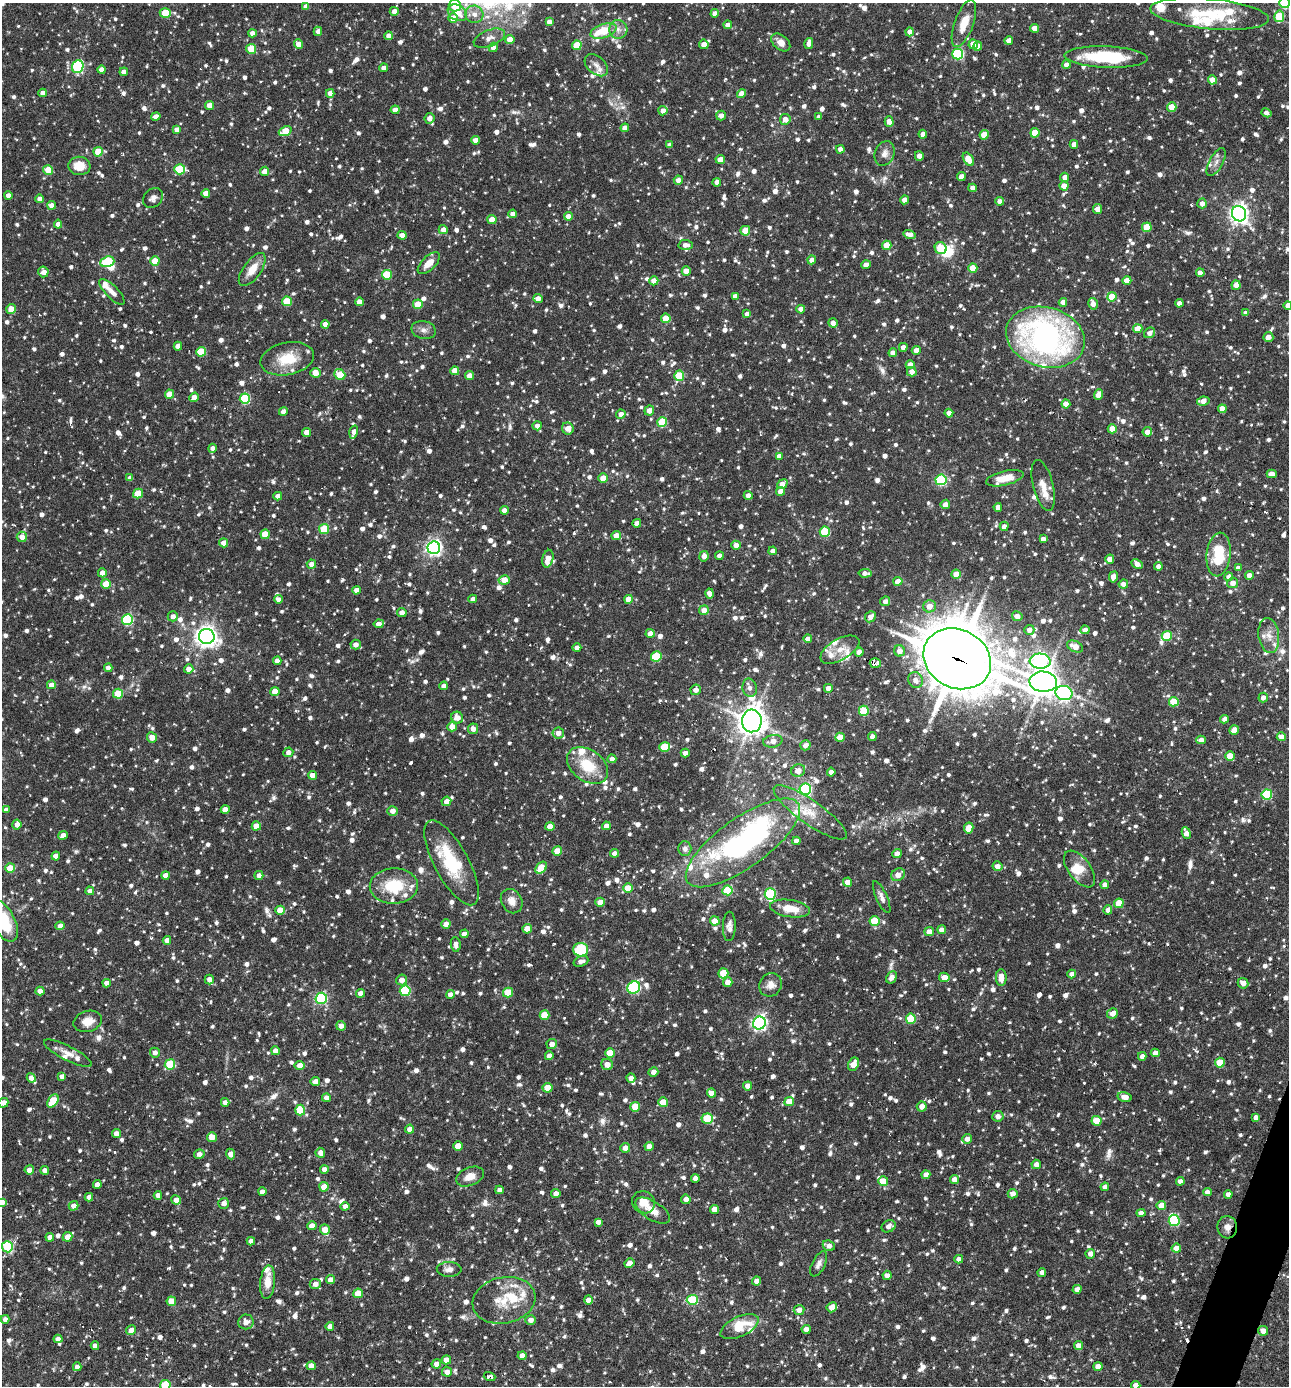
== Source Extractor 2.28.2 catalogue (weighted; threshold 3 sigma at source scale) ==
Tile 6 of 4 x 4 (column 2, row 2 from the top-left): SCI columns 1555-2841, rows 2769-4152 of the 5550 x 5536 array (HDU 1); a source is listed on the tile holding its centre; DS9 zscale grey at full resolution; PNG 1291 x 1388 px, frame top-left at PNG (2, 3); each listed source drawn as its Kron ellipse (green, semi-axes under 4 px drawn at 4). Shown black and unused: <1% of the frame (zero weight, under 3 of 6 exposures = <1% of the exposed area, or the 3 px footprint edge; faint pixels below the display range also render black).
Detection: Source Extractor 2.28.2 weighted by HDU 2 'WHT'; one run over the whole footprint, this tile lists its part. Background 0.0836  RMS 0.0045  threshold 0.0185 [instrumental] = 3 sigma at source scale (4.09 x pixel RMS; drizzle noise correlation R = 1.36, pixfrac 0.8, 0.05/0.05 arcsec/px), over >= 5 px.
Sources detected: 1845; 4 inside a brighter object's white glare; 7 cosmic-ray / hot-pixel residue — neither listed nor drawn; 57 inside a brighter listed object's ellipse — not listed separately; of the other 1777, all 500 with FLUX_AUTO >= 2.19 (the completeness limit of this list) listed and drawn (1277 fainter detections not listed), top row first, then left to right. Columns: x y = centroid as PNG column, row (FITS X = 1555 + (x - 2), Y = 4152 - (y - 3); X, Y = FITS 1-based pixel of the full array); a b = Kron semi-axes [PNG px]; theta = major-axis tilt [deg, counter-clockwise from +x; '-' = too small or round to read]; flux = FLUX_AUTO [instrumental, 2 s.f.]
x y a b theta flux
1285 3 5 5 - 25
306 6 4 4 - 2.7
455 6 6 6 - 13
394 11 4 4 - 2.5
165 13 5 4 - 13
457 13 10 7 -31 5.7
715 13 4 4 - 2.4
474 14 9 8 - 3
1210 14 59 15 -5 23
1279 16 6 5 - 15
453 18 5 5 - 6.3
549 22 4 4 - 2.5
964 23 25 9 70 8.5
728 25 4 4 - 2.7
1035 28 4 4 - 4.5
618 29 9 9 - 2.7
318 31 4 4 - 2.4
603 31 13 7 19 13
910 32 4 4 - 2.6
252 33 4 4 - 2.7
389 36 4 4 - 3.1
489 38 16 8 21 2.8
510 39 4 4 - 5
1009 41 4 4 - 3.1
781 42 11 7 -40 3.3
809 43 5 4 - 2.8
299 44 5 4 - 4.2
704 44 5 5 - 3.3
973 44 5 4 - 6.4
577 45 5 5 - 12
978 46 4 4 - 2.8
493 47 5 4 - 2.9
251 49 5 5 - 11
958 54 5 5 - 39
1106 57 42 11 -2 30
596 65 13 9 -41 3.2
1066 65 4 4 - 2.7
78 67 6 5 - 47
384 68 4 4 - 2.4
102 70 4 4 - 3.1
124 72 4 4 - 3.1
1212 80 4 4 - 4.3
43 93 4 4 - 2.9
330 93 4 4 - 3.7
742 94 4 4 - 4.5
210 105 4 4 - 5.1
1172 107 4 4 - 7.1
395 110 4 4 - 3.4
663 111 4 4 - 2.9
1266 113 5 4 - 2.2
721 116 5 5 - 2.6
156 117 5 4 - 2.4
819 117 4 4 - 2.3
429 118 5 5 - 2.9
785 119 5 5 - 3
889 122 5 4 - 3.7
625 128 4 4 - 3.4
177 129 4 4 - 2.6
285 131 7 4 24 9.3
1035 133 5 4 - 10
923 134 4 4 - 3.2
984 135 5 4 - 8.7
475 140 4 4 - 3.2
1074 144 4 4 - 2.9
670 145 4 4 - 2.4
840 149 4 4 - 2.3
98 152 5 4 - 8.5
885 154 12 9 69 2.8
919 156 5 4 - 2.8
720 159 4 4 - 4.2
968 159 7 4 -57 7.6
1216 162 15 7 61 2.6
79 166 11 9 -6 6.9
180 169 5 5 - 20
48 170 5 4 - 10
265 171 5 4 - 3.9
961 176 4 4 - 3
1065 177 4 4 - 2.9
678 180 4 4 - 2.5
717 182 4 4 - 2.7
1064 186 4 4 - 4.4
972 188 4 4 - 2.2
206 193 4 4 - 3.9
8 196 4 4 - 2.8
153 198 11 8 46 2.2
40 199 4 4 - 3.2
905 200 4 4 - 3.4
1000 201 4 4 - 2.9
1202 203 5 4 - 2.6
52 205 4 4 - 3.4
1098 209 5 4 - 3.5
513 214 4 4 - 2.6
1239 214 8 7 - 210
568 216 4 4 - 3.5
492 220 4 4 - 6.9
58 224 4 4 - 2.6
1147 227 5 4 - 9.4
443 230 4 4 - 3.2
745 231 5 4 - 5.7
909 234 6 4 -17 3
402 235 4 4 - 3.4
686 245 7 5 -2 2.4
887 245 5 4 - 7.5
941 248 6 5 - 16
812 260 4 4 - 2.6
155 261 5 4 - 9.2
107 262 7 5 19 25
429 263 14 7 44 4.8
866 265 5 4 - 3
973 268 4 4 - 6.9
252 269 19 9 54 6.3
686 271 4 4 - 4.8
43 272 5 5 - 3
1200 273 4 4 - 2.8
387 275 5 5 - 16
654 281 4 4 - 3.4
1127 281 4 4 - 4.5
1236 285 5 4 - 3.6
112 292 17 6 -46 3.2
735 296 4 4 - 2.5
1112 297 5 4 - 9.5
538 299 4 4 - 3.1
287 301 5 5 - 15
359 302 4 4 - 3.3
1063 302 4 4 - 2.8
1179 303 4 4 - 2.5
418 304 5 4 - 9.8
1093 304 6 4 -76 3.1
1288 305 4 4 - 2.7
11 309 5 4 - 5.6
801 309 4 4 - 3.3
1246 313 4 4 - 2.3
747 314 4 4 - 2.3
666 318 5 4 - 8.1
833 323 5 4 - 2.3
325 324 4 4 - 2.8
1138 329 4 4 - 5.5
423 330 12 9 -13 2.4
1150 333 6 5 - 2.3
1045 337 40 30 -15 130
1268 337 5 5 - 3.1
178 346 4 4 - 4.3
903 347 4 4 - 2.5
916 350 4 4 - 2.9
201 352 5 5 - 15
893 353 4 4 - 2.8
287 359 27 16 11 13
910 365 4 4 - 3.5
455 371 4 4 - 6.8
912 372 5 5 - 2.6
315 373 5 4 - 6.3
340 375 6 5 - 12
470 376 4 4 - 4.8
679 376 5 5 - 17
169 394 4 4 - 7.7
1099 395 5 4 - 4
194 397 5 4 - 3.8
245 399 5 5 - 31
1203 401 6 4 8 3.1
1066 404 4 4 - 4.1
1222 409 4 4 - 4.1
283 411 4 4 - 2.6
649 411 5 5 - 3.3
949 413 4 4 - 2.7
621 414 4 4 - 2.9
662 422 5 5 - 16
537 426 4 4 - 2.3
568 428 6 5 - 3.5
1112 429 4 4 - 5.7
307 432 4 4 - 5.9
354 432 7 4 74 3.3
1147 432 4 4 - 2.6
212 448 4 4 - 2.2
779 456 4 4 - 2.7
1272 474 5 4 - 3.5
130 478 4 4 - 3
603 478 5 4 - 7
1005 478 19 7 13 7.3
941 480 5 5 - 44
782 484 5 4 - 4.2
1043 485 26 10 -76 5.7
780 491 4 4 - 3
138 493 5 4 - 9.8
748 495 4 4 - 2.7
278 496 4 4 - 3.1
945 504 5 4 - 2.9
998 507 4 4 - 2.9
504 510 4 4 - 3.1
637 523 4 4 - 2.5
1004 526 4 4 - 2.5
324 529 5 5 - 17
825 532 5 5 - 23
265 534 5 4 - 9.5
616 536 5 4 - 4.1
22 537 5 5 - 2.9
1043 539 4 4 - 2.7
224 543 4 4 - 3.2
736 545 4 4 - 3.1
434 548 6 6 - 140
773 551 4 4 - 2.4
1219 555 22 12 84 18
704 556 5 4 - 2.9
719 556 4 4 - 2.6
548 559 9 5 77 4.3
1110 559 4 4 - 3.6
311 564 5 4 - 2.8
1137 564 6 4 -26 3.2
1158 566 4 4 - 2.6
1238 568 4 4 - 2.3
102 573 4 4 - 3.4
865 573 6 4 5 2.3
956 574 4 4 - 6.2
1249 575 4 4 - 2.8
1113 577 5 4 - 3.4
1229 577 4 4 - 3.2
504 580 5 4 - 6.2
898 581 4 4 - 5.1
1233 583 5 5 - 2.9
106 584 5 4 - 9.7
1123 584 4 4 - 2.5
356 590 4 4 - 3.6
709 593 5 4 - 3.4
278 599 4 4 - 2.2
473 599 4 4 - 2.5
629 599 4 4 - 5.6
885 601 5 4 - 2.4
929 606 6 6 - 4.1
704 610 5 4 - 3.5
402 612 5 4 - 2.9
173 616 5 5 - 2.4
1017 616 5 4 - 3
870 617 6 5 - 2.9
127 619 5 5 - 42
379 624 5 4 - 3.1
1029 630 5 5 - 2.5
1085 630 4 4 - 2.5
650 633 4 4 - 3.3
207 636 8 7 - 290
1167 636 5 5 - 18
1269 636 17 10 -82 4.5
808 639 4 4 - 3.6
356 645 5 5 - 2.7
1075 646 8 5 -25 4.4
577 648 4 4 - 2.5
840 650 21 10 30 5.9
899 651 5 5 - 3.2
859 652 4 4 - 3.3
656 656 5 5 - 19
957 659 35 29 -28 1900
277 661 4 4 - 2.7
1040 661 10 7 -4 110
875 663 6 5 - 3.3
108 668 4 4 - 2.7
189 669 5 4 - 2.7
915 680 8 7 - 3.1
1043 682 14 10 -4 600
51 685 4 4 - 3.3
444 686 4 4 - 2.8
750 688 9 7 -78 2.2
828 688 4 4 - 2.4
696 690 5 5 - 2.7
275 691 4 4 - 5.8
1064 693 8 7 - 66
118 694 5 5 - 15
1263 698 5 4 - 2.6
1174 702 5 5 - 14
864 711 5 5 - 19
457 718 6 5 - 3.9
1225 719 4 4 - 2.7
752 721 11 10 - 540
452 727 4 4 - 4.2
473 729 5 5 - 2.8
1234 730 5 4 - 5
558 733 6 5 - 3
152 737 5 5 - 3.6
840 737 4 4 - 6.4
872 737 4 4 - 2.5
1281 737 4 4 - 4.1
1201 740 4 4 - 2.7
773 741 9 6 10 3.4
805 745 5 5 - 2.4
665 747 5 5 - 15
288 752 5 5 - 2.5
685 753 4 4 - 2.4
1230 756 5 4 - 6.7
612 759 4 4 - 2.8
587 765 23 15 -36 14
798 771 7 6 - 3
831 772 4 4 - 2.7
312 775 4 4 - 2.9
805 789 6 5 - 49
1267 794 5 5 - 30
446 801 5 4 - 2.8
6 810 4 4 - 2.2
225 810 4 4 - 3.7
393 811 5 5 - 2.6
810 812 44 12 -35 10
17 824 5 4 - 3.2
256 826 5 4 - 6.9
550 826 4 4 - 4.2
606 826 4 4 - 3.5
969 828 5 4 - 6.3
1186 833 6 4 -64 3.4
63 835 5 4 - 2.9
796 841 4 4 - 2.5
743 843 68 24 36 120
685 849 7 6 - 2.2
557 851 5 4 - 7
614 853 4 4 - 2.3
897 854 5 4 - 2.9
56 856 4 4 - 3
451 863 47 17 -62 25
997 866 5 4 - 3.4
10 868 5 5 - 11
541 868 7 4 48 11
1079 869 21 11 -53 6.9
166 875 4 4 - 4.4
259 875 4 4 - 2.3
898 875 7 6 - 3.8
847 882 4 4 - 5.1
1105 885 4 4 - 2.7
394 886 24 17 2 18
628 888 5 4 - 9
727 890 5 5 - 18
90 891 4 4 - 3.1
770 894 6 5 - 32
882 897 17 5 -66 2.2
512 901 13 10 -60 4
600 902 4 4 - 5.2
1119 903 5 4 - 9.1
790 908 20 8 -8 8.6
280 910 5 4 - 6.4
1108 910 4 4 - 2.5
3 921 23 11 -61 22
715 921 5 4 - 7.3
875 921 5 5 - 13
446 924 4 4 - 3.1
60 926 4 4 - 2.8
729 926 14 6 88 2.4
527 929 4 4 - 5.8
942 930 4 4 - 3.2
929 932 5 4 - 3.9
464 934 4 4 - 2.6
167 940 4 4 - 2.6
456 944 7 5 -84 2.3
581 950 7 6 - 16
581 961 8 5 20 2.5
723 973 5 5 - 12
1072 974 4 4 - 2.6
891 977 6 5 - 2.3
944 977 5 4 - 4.2
1001 978 8 5 -89 4.3
209 979 5 4 - 2.6
402 980 5 5 - 3
728 982 5 4 - 3.8
107 983 4 4 - 2.9
1243 983 5 5 - 2.5
770 985 12 11 - 3.3
634 987 7 5 40 51
40 991 4 4 - 3.7
405 991 5 5 - 30
508 992 5 5 - 13
361 993 4 4 - 3.1
450 994 4 4 - 2.6
321 998 6 5 - 50
1112 1013 5 5 - 3.2
544 1015 5 5 - 10
911 1019 5 5 - 18
88 1021 14 10 16 5.2
759 1023 6 6 - 120
341 1026 5 4 - 2.9
552 1044 5 5 - 2.9
275 1051 4 4 - 2.9
68 1053 26 7 -27 4.2
155 1053 5 5 - 2.3
610 1053 5 5 - 8.6
1155 1053 4 4 - 2.8
549 1056 4 4 - 2.7
1142 1056 4 4 - 2.4
1220 1063 5 5 - 11
170 1064 5 5 - 21
607 1064 6 5 - 3.7
854 1064 7 5 63 4.4
300 1065 5 4 - 3.4
653 1072 5 4 - 2.7
62 1076 4 4 - 2.4
31 1078 5 4 - 3.4
631 1078 4 4 - 2.5
315 1081 4 4 - 2.6
748 1086 4 4 - 3
547 1088 5 4 - 9.1
711 1093 4 4 - 3.9
1125 1097 7 4 -14 3.3
326 1098 4 4 - 2.6
53 1101 7 5 55 14
225 1102 4 4 - 2.5
663 1102 5 5 - 8
789 1102 5 4 - 6.2
3 1103 5 4 - 3.2
922 1106 5 5 - 3
635 1107 5 5 - 9.8
300 1110 5 5 - 14
998 1116 5 5 - 2.4
1256 1117 4 4 - 2.5
707 1119 6 5 - 22
1097 1121 5 5 - 8.4
410 1129 4 4 - 3.2
116 1134 4 4 - 2.8
212 1137 5 5 - 6.1
967 1139 5 5 - 2.2
458 1146 5 4 - 6.9
649 1146 4 4 - 3.4
625 1148 5 4 - 2.9
320 1153 5 5 - 2.8
199 1154 5 4 - 2.5
231 1154 5 4 - 3.5
1036 1164 5 4 - 2.7
324 1169 4 4 - 2.4
29 1170 4 4 - 3.1
45 1170 4 4 - 2.7
926 1175 4 4 - 2.8
470 1177 14 9 22 4.3
695 1178 4 4 - 2.8
954 1179 4 4 - 3.2
883 1181 5 5 - 6.9
1180 1181 4 4 - 2.4
97 1184 4 4 - 2.7
324 1187 4 4 - 5.7
1105 1187 4 4 - 2.9
499 1190 4 4 - 2.3
262 1192 4 4 - 2.3
1207 1192 4 4 - 2.3
556 1193 4 4 - 2.7
1013 1194 5 5 - 2.7
1228 1194 4 4 - 2.4
158 1195 4 4 - 2.6
89 1197 4 4 - 2.7
686 1199 4 4 - 2.6
176 1200 5 4 - 3.5
2 1202 4 4 - 3.6
644 1202 12 10 -38 4.9
224 1203 5 5 - 2.5
1161 1205 5 4 - 6.4
73 1206 5 4 - 3.2
345 1206 4 4 - 2.4
714 1209 4 4 - 3.6
653 1211 20 9 -32 4.7
1141 1213 4 4 - 3.5
1174 1220 6 5 - 31
598 1222 4 4 - 2.3
312 1226 5 4 - 3.7
889 1226 7 5 28 2.3
1227 1227 11 9 -84 2.9
325 1230 5 4 - 6.4
50 1237 4 4 - 3
68 1237 5 4 - 5
251 1241 4 4 - 2.5
829 1246 6 5 - 2.3
7 1247 5 5 - 39
1176 1248 4 4 - 5.7
1090 1254 5 4 - 2.6
959 1259 4 4 - 2.6
629 1263 5 4 - 2.7
819 1264 14 6 64 2.2
449 1269 12 7 -2 2.6
1042 1272 4 4 - 2.6
887 1275 4 4 - 2.5
330 1280 4 4 - 3.3
757 1281 5 4 - 2.5
268 1282 16 7 85 5.4
315 1284 5 5 - 2.9
1077 1289 4 4 - 2.8
358 1293 5 4 - 8.4
504 1300 32 23 12 14
588 1300 4 4 - 3.5
692 1300 5 5 - 22
171 1301 5 4 - 5.7
832 1307 5 5 - 4.1
799 1310 5 5 - 2.8
5 1319 4 4 - 2.5
531 1320 5 5 - 2.5
246 1322 8 7 - 2.9
330 1326 4 4 - 2.8
739 1327 21 10 25 13
806 1329 4 4 - 2.3
131 1330 5 4 - 3.5
1263 1331 5 4 - 3
58 1339 4 4 - 2.6
95 1346 4 4 - 2.4
1079 1346 4 4 - 4.5
522 1356 4 4 - 3
446 1360 4 4 - 3.2
436 1364 5 4 - 3
311 1366 4 4 - 4
1098 1366 4 4 - 3.3
77 1367 4 4 - 2.6
447 1372 5 5 - 3
490 1377 6 4 -18 3.5
165 1385 5 5 - 16
1136 1385 4 4 - 2.8
Overlapping masked pixels (flux is a lower limit): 4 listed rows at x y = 957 659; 875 663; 1227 1227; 490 1377
Isophote crosses this tile's border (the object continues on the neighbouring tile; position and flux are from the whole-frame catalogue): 9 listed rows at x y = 1285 3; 455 6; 1288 305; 3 921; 3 1103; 2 1202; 7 1247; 165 1385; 1136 1385